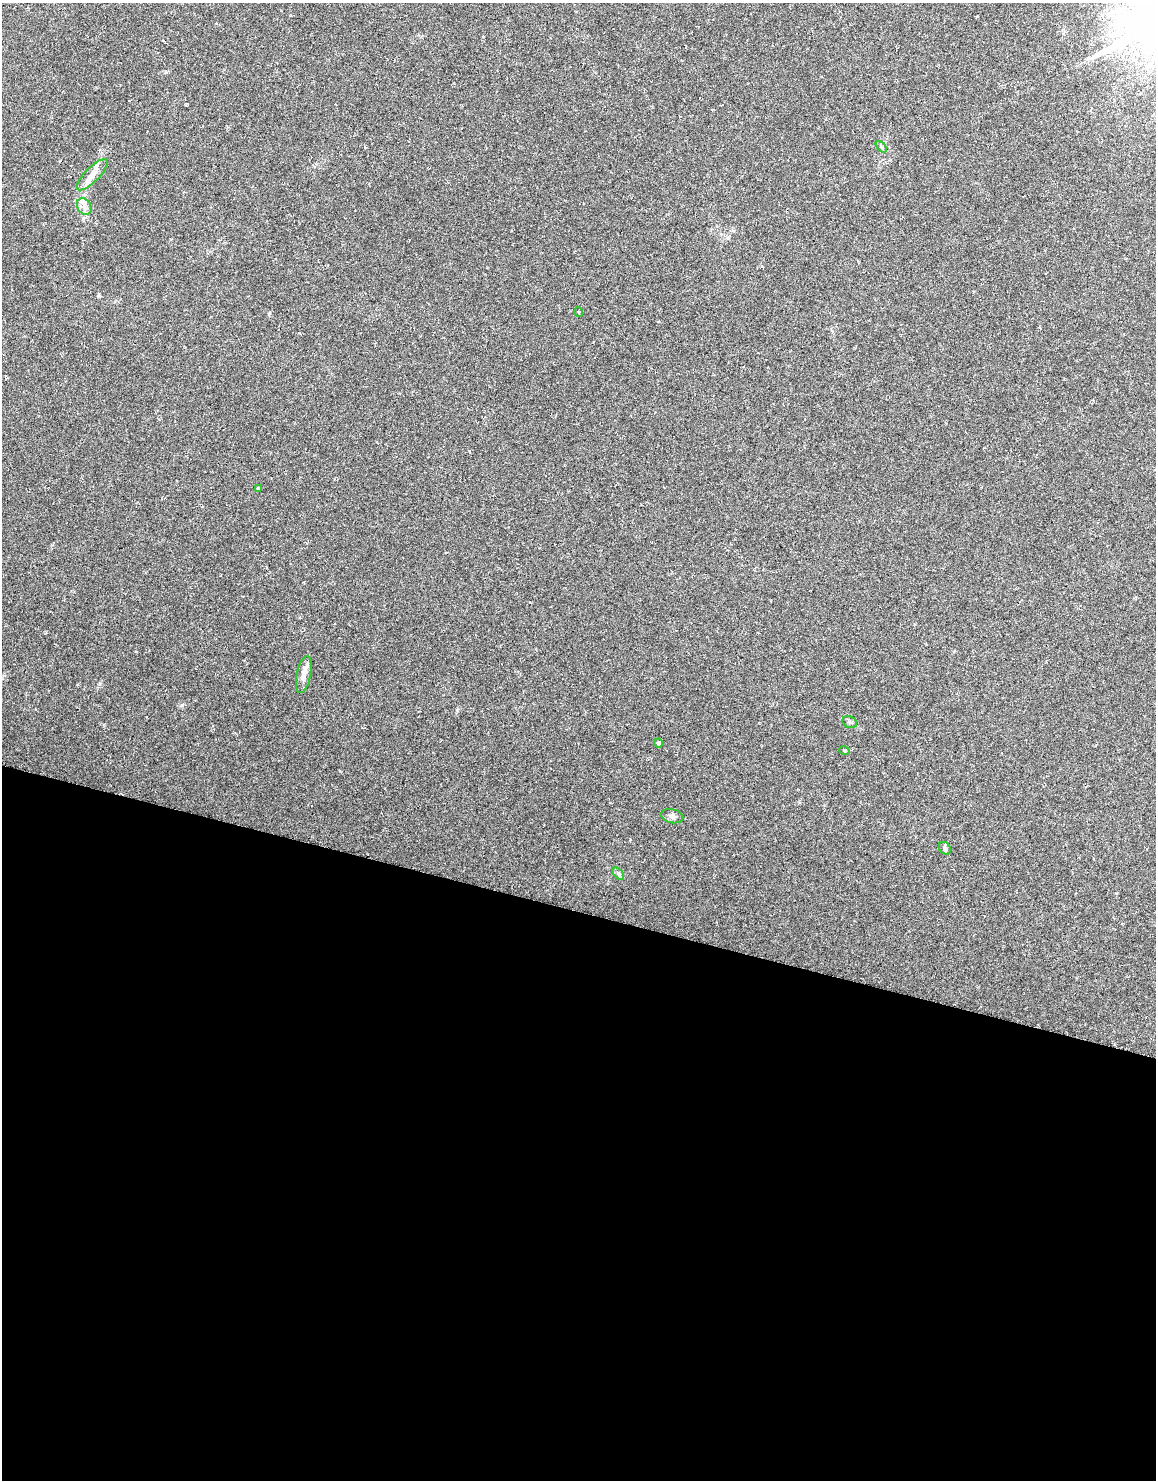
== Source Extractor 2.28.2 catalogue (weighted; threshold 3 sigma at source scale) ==
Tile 6 of 4 x 2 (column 2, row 2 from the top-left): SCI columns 1161-2314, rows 277-1754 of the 4626 x 3478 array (HDU 1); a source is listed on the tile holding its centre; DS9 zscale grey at full resolution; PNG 1158 x 1482 px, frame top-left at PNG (2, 3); each listed source drawn as its Kron ellipse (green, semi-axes under 4 px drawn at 4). Shown black and unused: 38% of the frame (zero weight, under 3 of 6 exposures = <1% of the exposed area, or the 3 px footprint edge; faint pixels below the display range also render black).
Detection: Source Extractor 2.28.2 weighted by HDU 2 'WHT'; one run over the whole footprint, this tile lists its part. Background 0.0446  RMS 0.0062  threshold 0.0252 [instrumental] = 3 sigma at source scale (4.09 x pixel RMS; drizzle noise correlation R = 1.36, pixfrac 0.8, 0.0396/0.0396 arcsec/px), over >= 5 px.
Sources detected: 14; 2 inside a brighter listed object's ellipse — not listed separately; the other 12 listed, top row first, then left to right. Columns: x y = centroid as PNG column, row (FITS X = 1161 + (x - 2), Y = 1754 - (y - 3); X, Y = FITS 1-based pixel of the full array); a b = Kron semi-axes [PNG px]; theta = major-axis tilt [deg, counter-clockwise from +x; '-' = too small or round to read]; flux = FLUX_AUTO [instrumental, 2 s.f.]
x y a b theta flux
881 147 7 4 -46 0.87
92 175 21 7 46 4.7
84 206 9 6 -56 2.5
579 312 5 3 - 0.48
258 489 4 4 - 0.7
304 674 19 7 77 4.1
850 722 7 5 -21 1.1
659 743 4 4 - 1.1
844 750 5 3 - 0.58
672 816 11 7 -13 2
945 848 7 5 -46 1.1
618 874 7 4 -47 1.2
Unlisted compact peaks at least as high as the median listed source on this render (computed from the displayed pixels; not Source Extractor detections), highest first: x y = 182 705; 100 684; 99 296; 269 313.